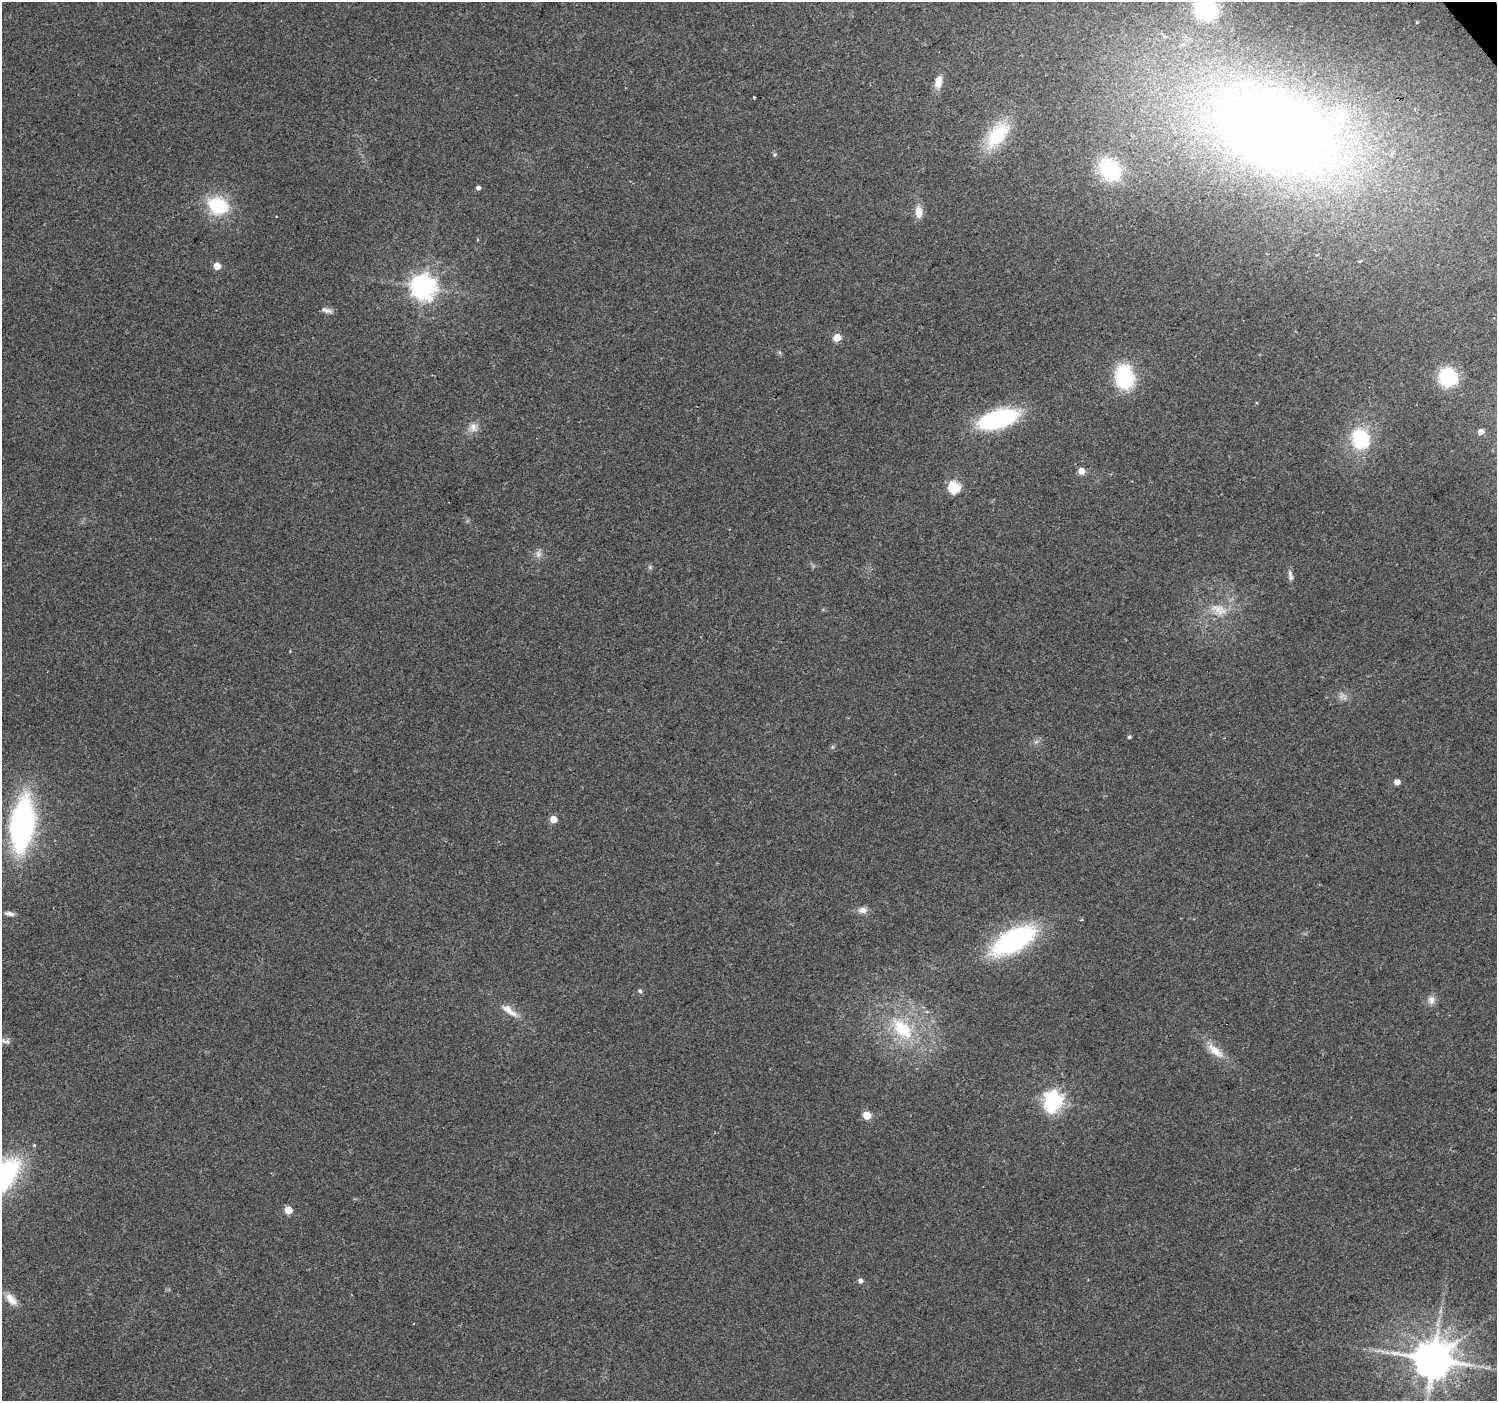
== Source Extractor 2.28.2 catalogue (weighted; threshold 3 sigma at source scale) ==
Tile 10 of 4 x 4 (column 2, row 3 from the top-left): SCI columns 1500-2994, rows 1598-2996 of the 5985 x 5930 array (HDU 1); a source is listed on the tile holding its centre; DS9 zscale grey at full resolution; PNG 1499 x 1403 px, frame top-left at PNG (2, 2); no overlay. Shown black and unused: <1% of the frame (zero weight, under 2 of 3 exposures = <1% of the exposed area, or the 3 px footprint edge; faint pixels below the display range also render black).
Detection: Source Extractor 2.28.2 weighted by HDU 2 'WHT'; one run over the whole footprint, this tile lists its part. Background 0.114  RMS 0.009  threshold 0.0403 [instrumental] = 3 sigma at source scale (4.5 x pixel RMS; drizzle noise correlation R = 1.50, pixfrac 1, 0.0396/0.0396 arcsec/px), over >= 5 px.
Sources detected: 49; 2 too faint to see at this stretch — not listed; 1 inside a brighter listed object's ellipse — not listed separately; the other 46 listed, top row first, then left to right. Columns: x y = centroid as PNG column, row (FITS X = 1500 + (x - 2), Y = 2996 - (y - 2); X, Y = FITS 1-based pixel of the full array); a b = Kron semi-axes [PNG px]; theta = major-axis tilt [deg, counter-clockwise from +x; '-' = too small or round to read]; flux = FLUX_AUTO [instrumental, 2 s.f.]
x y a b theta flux
1206 8 17 16 - 96
938 82 16 8 79 9.2
754 97 3 3 - 1.8
1275 130 124 79 -21 1000
997 135 38 20 51 48
775 154 5 3 - 0.98
1109 170 26 19 -48 69
478 188 4 4 - 3.5
218 206 22 17 -23 51
918 212 16 9 -87 9.2
217 266 5 5 - 17
423 287 8 8 - 890
327 310 16 6 -19 3.9
837 338 5 5 - 25
1124 377 21 16 -86 74
1448 377 15 14 - 57
998 419 31 13 16 150
473 427 12 12 - 7.2
1481 432 5 4 - 6.9
1360 439 23 20 -75 52
1081 471 5 5 - 11
954 487 6 6 - 98
538 554 12 7 79 4.3
1290 573 10 6 90 3.4
1218 609 19 12 -29 13
1342 696 8 5 45 3
1129 737 4 4 - 1.4
1036 742 7 4 18 1.9
1397 782 5 4 - 9.3
553 820 5 5 - 15
22 824 43 19 83 260
863 910 13 9 5 5.5
9 914 12 5 -6 3.8
1013 941 35 16 29 180
640 991 6 5 - 1.8
1431 1000 13 9 90 5.5
509 1011 26 9 -37 11
903 1029 33 19 -48 49
5 1041 14 6 -13 4
1215 1051 30 11 -41 15
1053 1102 7 7 - 430
867 1115 5 5 - 26
288 1210 5 5 - 24
860 1281 5 5 - 3.7
11 1299 20 10 -49 9.9
1433 1359 11 10 - 3100
Isophote crosses this tile's border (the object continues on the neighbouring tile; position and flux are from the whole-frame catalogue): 1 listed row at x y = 1206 8